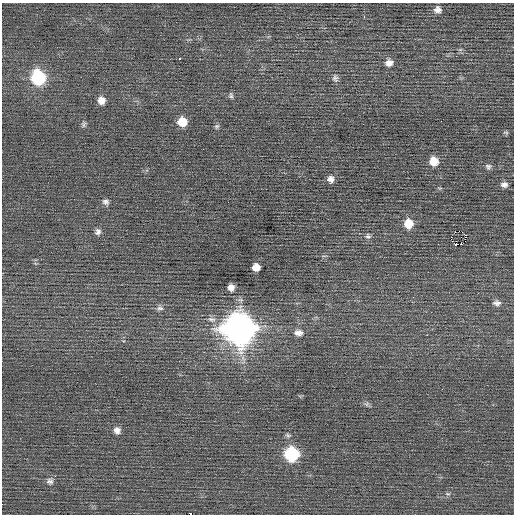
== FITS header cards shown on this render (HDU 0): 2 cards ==
NAXIS1  =                  512 / Axis length
NAXIS2  =                  512 / Axis length

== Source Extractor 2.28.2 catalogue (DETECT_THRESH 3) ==
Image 512 x 512 px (HDU 0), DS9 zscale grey, 1 PNG px = 1 image px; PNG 516 x 516 px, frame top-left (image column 1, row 512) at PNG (2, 3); no overlay
Background 0.0449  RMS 0.7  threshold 2.1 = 3 sigma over >= 5 px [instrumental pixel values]
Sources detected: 39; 1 with non-positive FLUX_AUTO (blend fragments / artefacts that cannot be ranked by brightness) is not listed; the other 38 listed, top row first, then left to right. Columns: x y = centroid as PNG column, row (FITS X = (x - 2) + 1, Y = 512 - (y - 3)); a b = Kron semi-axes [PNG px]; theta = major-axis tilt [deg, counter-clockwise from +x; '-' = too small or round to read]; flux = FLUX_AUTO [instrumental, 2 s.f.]
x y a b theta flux
438 10 8 8 - 240
364 17 3 2 - 88
180 58 3 2 - 390
389 63 10 9 - 300
38 77 10 9 - 4700
335 78 10 7 -82 160
231 95 8 6 -86 100
101 100 9 9 - 360
441 121 2 2 - 93
182 122 9 8 - 840
84 124 8 5 82 110
217 126 7 6 - 97
506 132 8 4 -9 68
434 161 9 8 - 640
488 167 8 7 - 130
330 179 8 8 - 240
504 185 8 6 -6 190
106 202 9 7 -34 170
409 223 10 9 - 730
98 232 9 8 - 180
465 235 3 3 - 960
368 236 8 7 - 130
451 238 4 2 - 2200
461 244 3 2 - 67
256 267 7 7 - 450
231 287 6 6 - 310
497 303 10 7 -3 200
160 308 9 7 -14 170
212 319 12 7 -15 260
239 329 13 13 - 71000
298 333 11 8 -6 310
367 404 8 5 25 100
117 430 8 8 - 240
288 435 7 5 -14 93
292 454 9 9 - 4600
50 481 9 9 - 180
447 494 8 4 -9 80
191 514 3 2 - 1100
At the frame edge (FLAGS 8, measured only in part): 1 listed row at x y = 191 514
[1 non-positive-flux detection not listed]